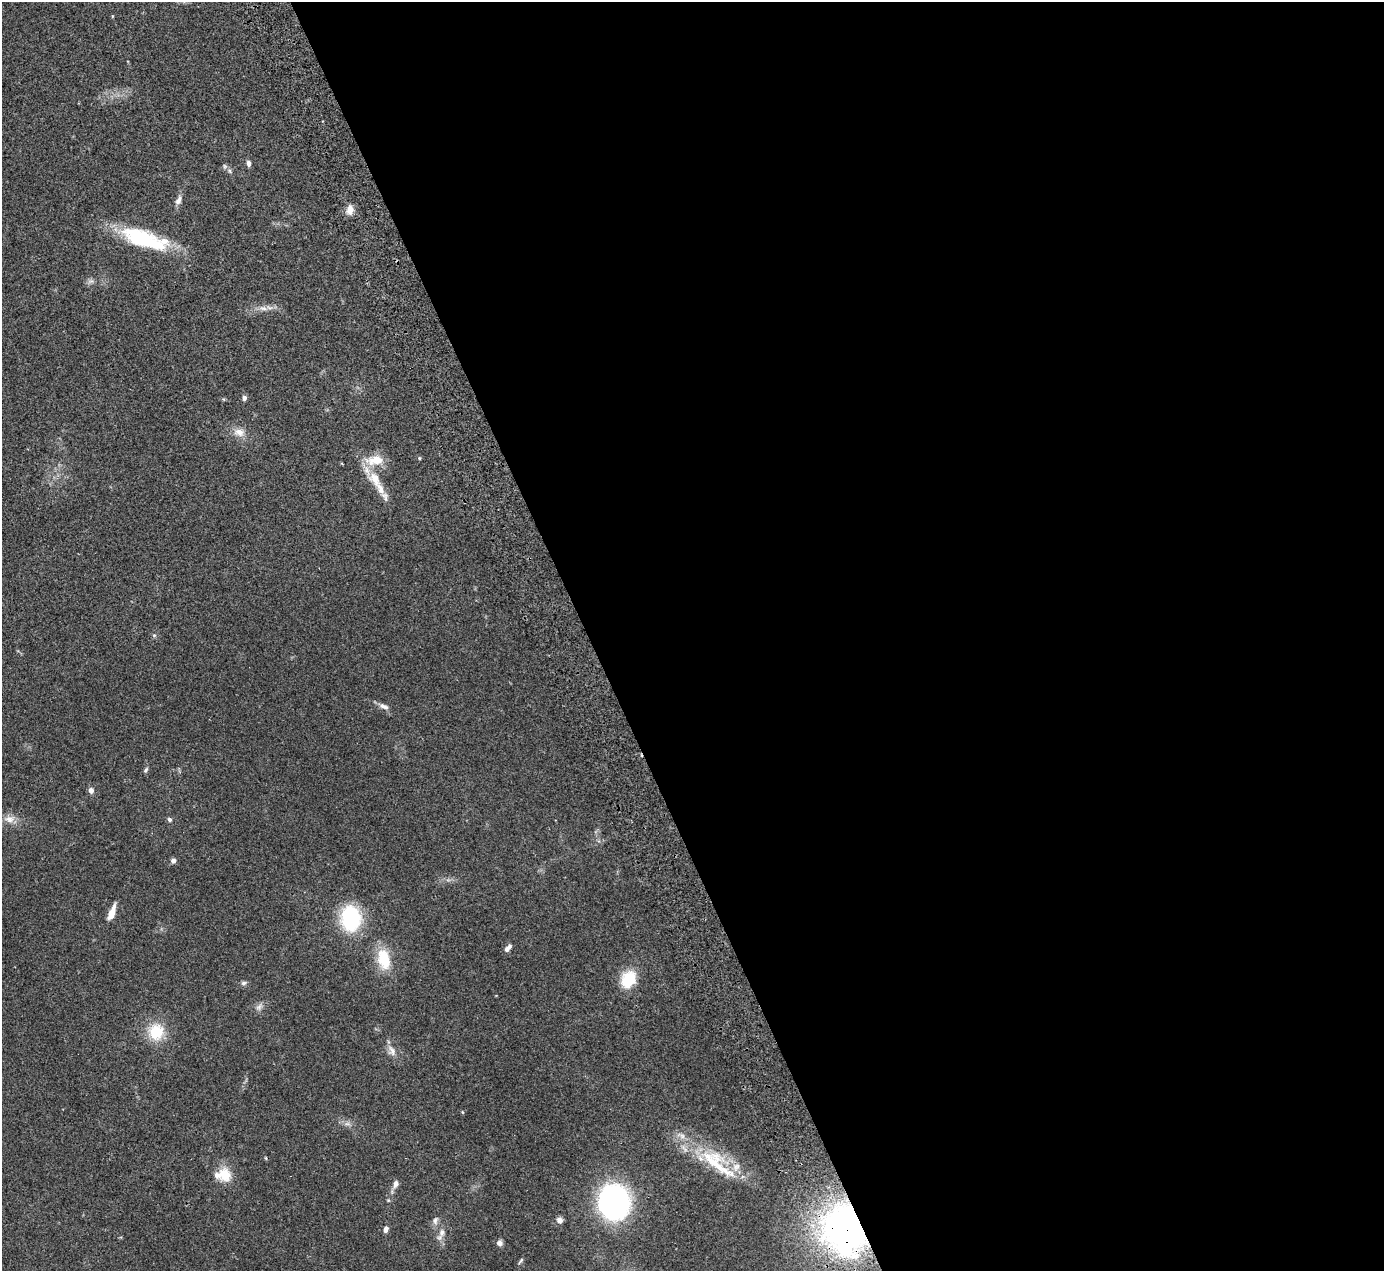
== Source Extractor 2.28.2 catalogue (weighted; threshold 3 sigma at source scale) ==
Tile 8 of 4 x 4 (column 4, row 2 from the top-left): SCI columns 4200-5581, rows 2719-3987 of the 5636 x 5565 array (HDU 1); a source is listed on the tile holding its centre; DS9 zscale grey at full resolution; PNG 1386 x 1273 px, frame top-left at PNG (2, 2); no overlay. Shown black and unused: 58% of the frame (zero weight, under 2 of 3 exposures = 3% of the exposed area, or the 3 px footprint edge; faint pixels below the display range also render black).
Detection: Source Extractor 2.28.2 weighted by HDU 2 'WHT'; one run over the whole footprint, this tile lists its part. Background 0.0772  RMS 0.0083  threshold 0.0374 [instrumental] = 3 sigma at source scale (4.5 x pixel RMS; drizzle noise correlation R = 1.50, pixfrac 1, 0.05/0.05 arcsec/px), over >= 5 px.
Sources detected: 46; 1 inside a brighter object's white glare — not listed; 3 inside a brighter listed object's ellipse — not listed separately; the other 42 listed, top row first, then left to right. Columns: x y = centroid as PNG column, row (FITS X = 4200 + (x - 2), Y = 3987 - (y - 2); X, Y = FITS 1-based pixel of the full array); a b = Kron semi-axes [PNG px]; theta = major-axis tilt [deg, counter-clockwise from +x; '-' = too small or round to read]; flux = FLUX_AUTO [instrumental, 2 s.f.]
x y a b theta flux
112 16 4 3 - 0.6
248 163 7 5 -79 2.7
225 166 6 5 - 1.4
230 171 7 4 -71 1.4
178 200 12 7 69 4.1
350 210 12 9 84 6
144 239 54 17 -18 68
91 281 7 5 32 2.1
263 308 11 6 -3 3.9
244 398 6 5 - 2.4
239 432 15 11 -12 7.2
419 458 5 4 - 0.87
375 479 27 15 -58 18
154 635 5 5 - 1.2
384 706 13 6 -23 4
146 770 7 4 60 1.6
91 790 5 5 - 4.4
9 819 15 10 -1 7.2
169 819 6 4 -46 1.8
173 861 7 6 - 2.2
112 913 15 6 70 11
351 918 23 17 -86 68
508 948 10 5 51 3.7
384 959 25 14 -78 24
629 979 16 12 62 29
244 983 8 6 3 1.9
259 1007 10 7 47 3.3
156 1032 22 21 - 24
392 1051 14 10 -76 5.8
348 1124 9 4 5 2.1
266 1158 5 3 - 0.69
717 1163 68 22 -41 50
225 1175 19 15 -72 16
396 1184 8 6 77 4.1
614 1202 25 22 -82 240
435 1220 11 7 72 3.2
559 1220 8 7 - 3.6
847 1227 42 38 -57 340
385 1229 7 5 68 3.1
442 1232 12 8 74 4.8
499 1243 7 7 - 2.8
521 1261 10 3 53 1.3
Overlapping masked pixels (flux is a lower limit): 1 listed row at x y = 847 1227